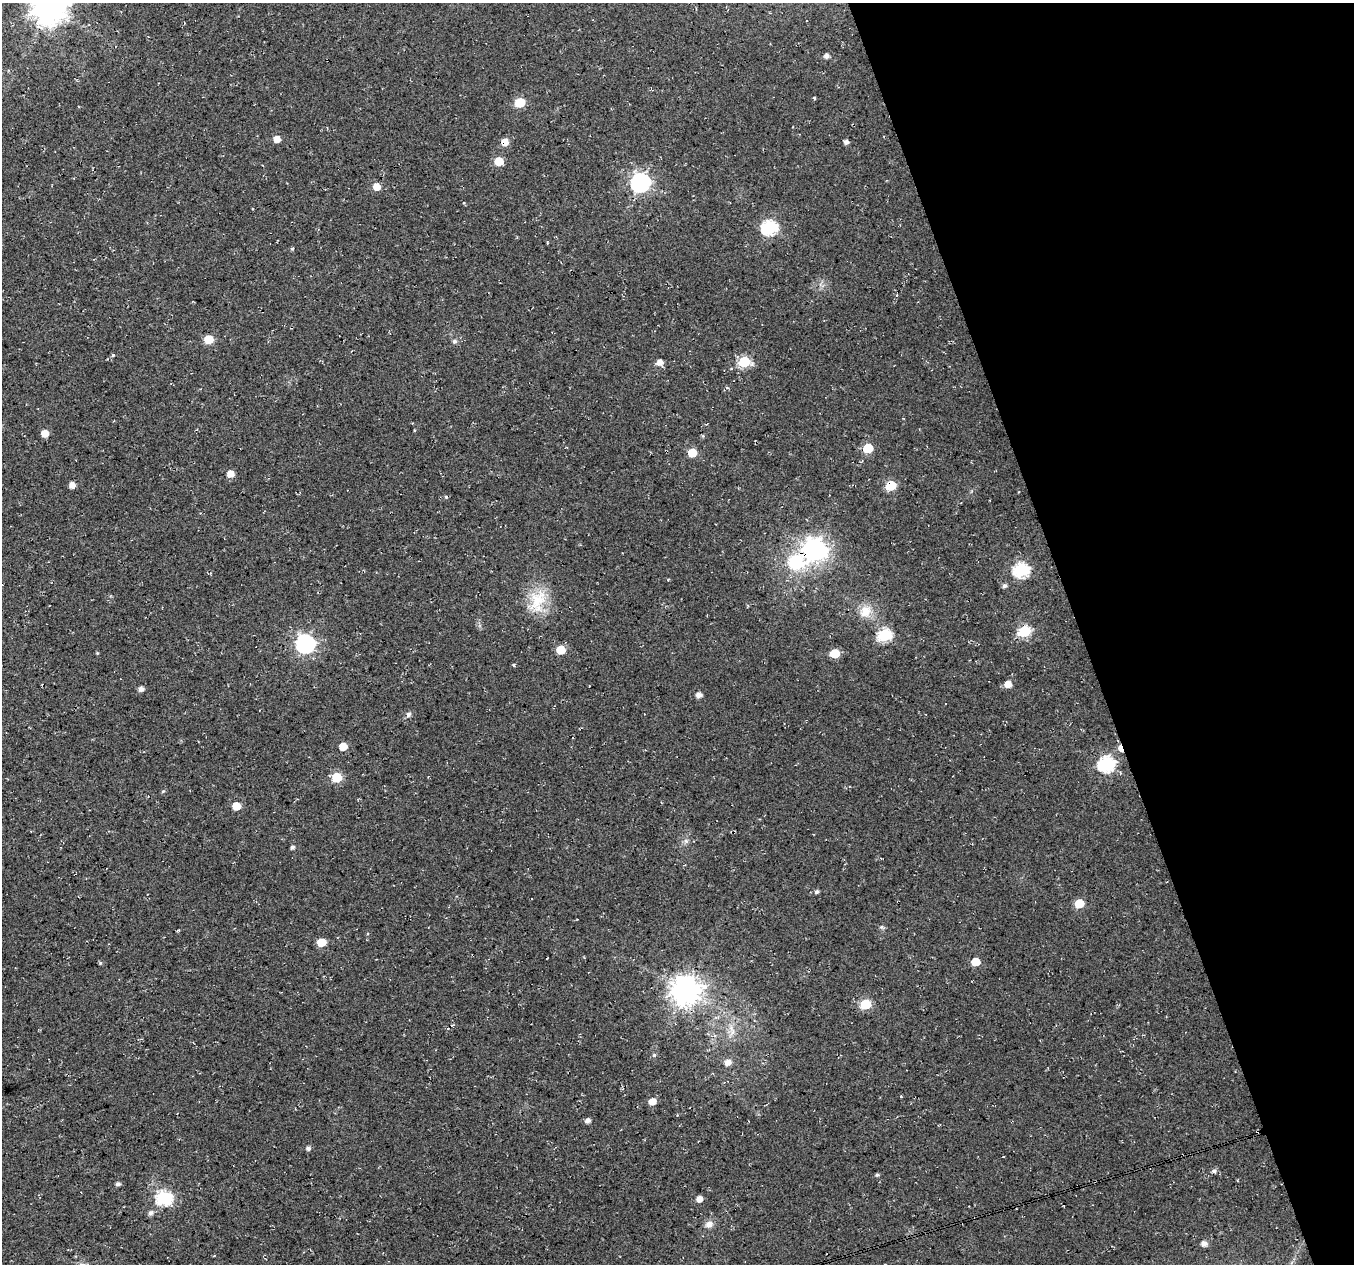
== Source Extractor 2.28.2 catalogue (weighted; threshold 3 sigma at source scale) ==
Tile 12 of 4 x 4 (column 4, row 3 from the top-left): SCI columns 4057-5408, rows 1381-2642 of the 5408 x 5234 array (HDU 1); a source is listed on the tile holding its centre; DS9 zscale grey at full resolution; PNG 1356 x 1266 px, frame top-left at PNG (2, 3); no overlay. Shown black and unused: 20% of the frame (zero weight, under 3 of 4 exposures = <1% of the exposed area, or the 3 px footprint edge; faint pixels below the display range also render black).
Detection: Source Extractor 2.28.2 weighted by HDU 2 'WHT'; one run over the whole footprint, this tile lists its part. Background 0.0181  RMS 0.0054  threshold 0.0244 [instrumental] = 3 sigma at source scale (4.5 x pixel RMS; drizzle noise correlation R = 1.50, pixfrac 1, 0.0396/0.0396 arcsec/px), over >= 5 px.
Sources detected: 72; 2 cosmic-ray / hot-pixel residue — not listed; the other 70 listed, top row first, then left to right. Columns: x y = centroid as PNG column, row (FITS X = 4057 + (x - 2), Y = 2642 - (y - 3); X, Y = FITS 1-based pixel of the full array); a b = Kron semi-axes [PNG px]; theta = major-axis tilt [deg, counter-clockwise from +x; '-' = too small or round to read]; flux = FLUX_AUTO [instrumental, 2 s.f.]
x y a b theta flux
49 9 10 10 - 940
827 56 5 5 - 2.4
520 102 6 6 - 21
277 139 5 5 - 4.7
505 142 5 5 - 6.4
846 142 4 4 - 2.1
499 161 6 5 - 16
640 182 8 7 - 210
377 187 6 5 - 6.6
464 203 4 3 - 0.56
769 227 7 6 - 93
547 243 4 2 - 0.54
292 249 5 4 - 0.7
208 339 6 5 - 15
454 341 6 6 - 1.3
113 355 5 4 - 0.64
660 362 6 6 - 3.7
744 362 6 6 - 40
414 430 4 3 - 0.44
45 433 6 5 - 6.3
868 448 6 5 - 21
692 453 6 5 - 15
230 474 6 5 - 5.9
72 485 6 5 - 3.2
891 485 6 6 - 23
814 550 9 8 - 340
796 563 25 20 9 27
1021 570 7 6 - 89
1004 586 6 5 - 1.2
538 601 33 20 75 19
865 611 18 14 51 8.1
1025 631 7 6 - 45
885 635 7 6 - 63
305 644 8 7 - 190
561 650 6 5 - 16
835 653 6 5 - 18
514 665 4 3 - 0.67
1008 684 6 5 - 5.4
141 689 5 4 - 2.5
699 695 6 5 - 2.9
408 714 6 6 - 1.4
343 746 5 5 - 9.5
1120 748 8 4 -70 5.5
1106 764 8 7 - 110
337 777 6 6 - 26
236 806 5 5 - 10
686 841 7 6 - 1.5
292 847 5 5 - 1.2
817 892 5 5 - 1.2
1079 904 6 5 - 16
321 942 6 5 - 16
975 962 6 5 - 12
100 963 5 3 - 0.56
686 990 9 9 - 710
865 1004 6 6 - 31
732 1030 18 4 -73 3.1
654 1055 5 5 - 0.72
728 1062 8 6 26 3.4
901 1096 3 2 - 0.57
652 1101 6 5 - 5.5
587 1120 5 4 - 2.3
308 1148 5 5 - 1.6
1214 1171 6 5 - 1.4
877 1175 6 4 0 0.74
118 1184 5 4 - 1.5
164 1198 7 6 - 92
699 1199 5 5 - 3.9
151 1213 7 6 - 1.9
709 1224 11 8 21 3.1
1204 1243 5 5 - 3
Overlapping masked pixels (flux is a lower limit): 5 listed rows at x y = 505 142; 891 485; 814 550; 796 563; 1120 748
Isophote crosses this tile's border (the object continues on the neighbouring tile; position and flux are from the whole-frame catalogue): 1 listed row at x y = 49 9